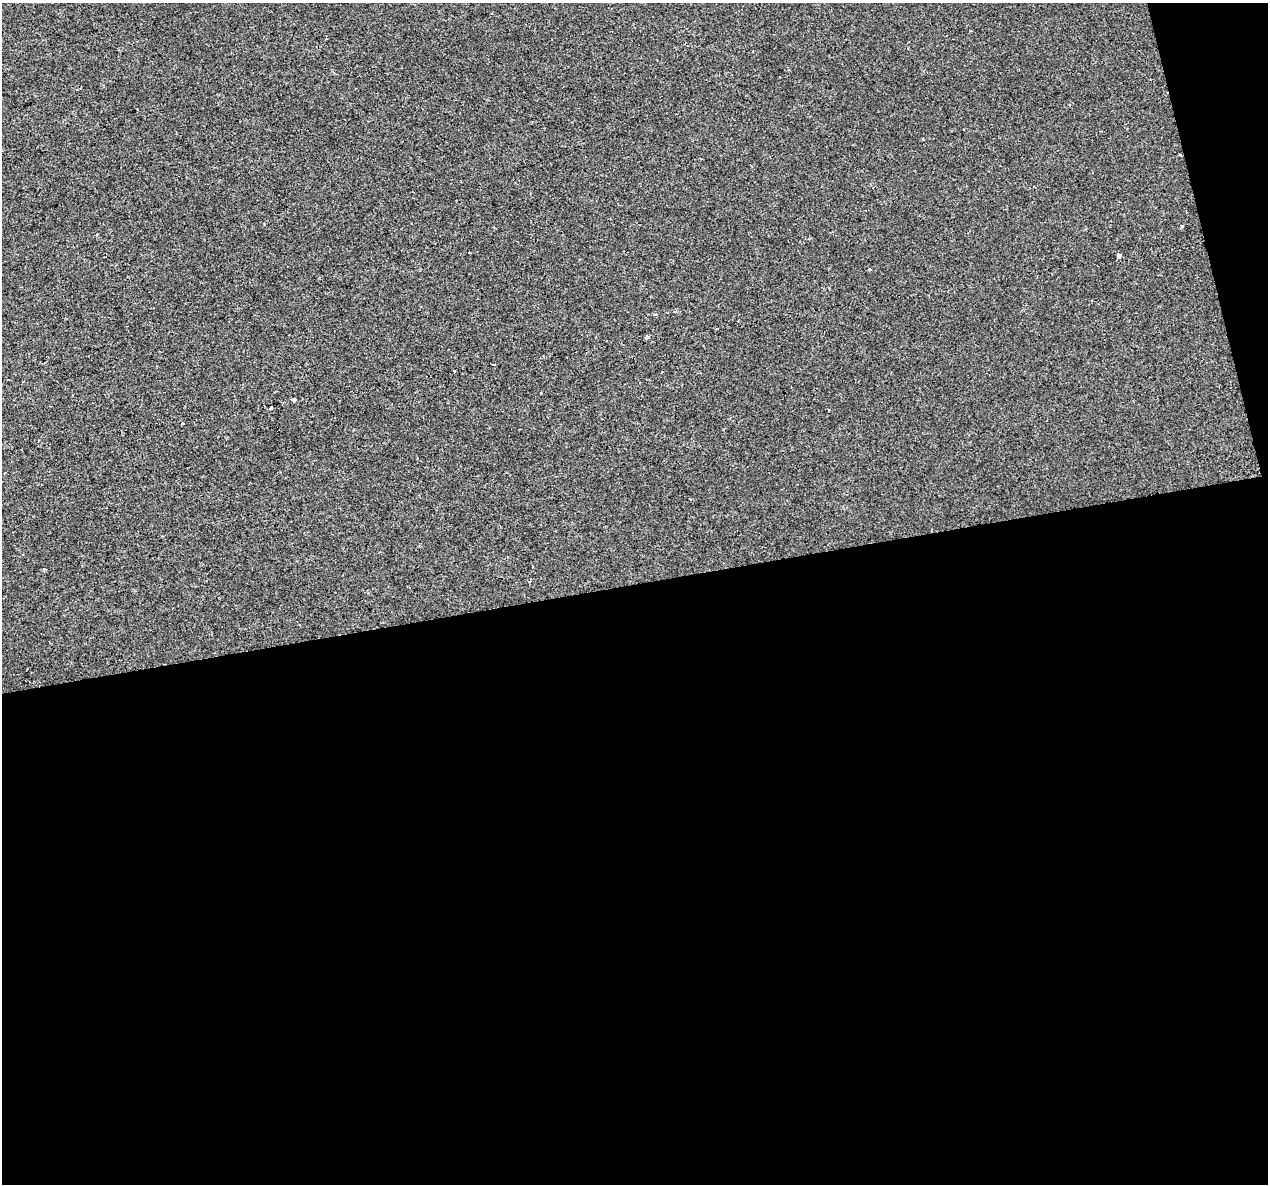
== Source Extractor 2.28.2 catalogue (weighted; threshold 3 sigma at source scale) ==
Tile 16 of 4 x 4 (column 4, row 4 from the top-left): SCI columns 3798-5063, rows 90-1271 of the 5063 x 4856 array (HDU 1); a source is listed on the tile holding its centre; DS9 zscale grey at full resolution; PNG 1270 x 1186 px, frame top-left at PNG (2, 3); no overlay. Shown black and unused: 53% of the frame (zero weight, under 2 of 3 exposures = <1% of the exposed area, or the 3 px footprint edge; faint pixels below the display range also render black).
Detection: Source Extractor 2.28.2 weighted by HDU 2 'WHT'; one run over the whole footprint, this tile lists its part. Background -8.11e-05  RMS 0.0042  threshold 0.0191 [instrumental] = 3 sigma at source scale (4.5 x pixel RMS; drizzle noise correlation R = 1.50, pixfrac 1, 0.0396/0.0396 arcsec/px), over >= 5 px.
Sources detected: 8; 1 cosmic-ray / hot-pixel residue — not listed; the other 7 listed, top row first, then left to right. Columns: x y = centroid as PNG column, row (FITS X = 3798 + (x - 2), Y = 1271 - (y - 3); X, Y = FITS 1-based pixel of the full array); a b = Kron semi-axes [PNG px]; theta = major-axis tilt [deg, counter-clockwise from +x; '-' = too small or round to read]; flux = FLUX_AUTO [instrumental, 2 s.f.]
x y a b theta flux
1181 226 5 3 - 0.41
1119 256 4 3 - 3.3
717 329 3 2 - 0.46
647 337 4 3 - 5.6
455 371 3 2 - 0.65
294 401 4 3 - 3.3
270 408 3 3 - 0.83